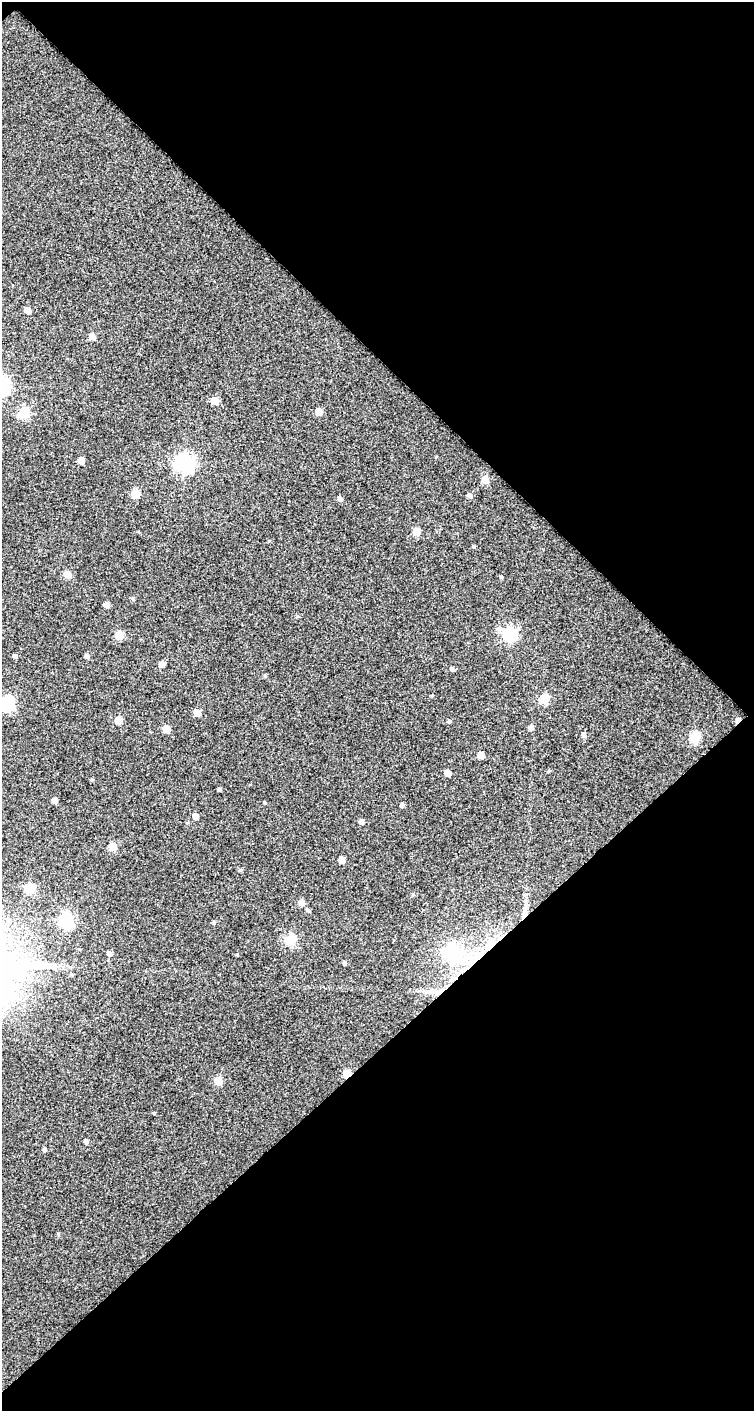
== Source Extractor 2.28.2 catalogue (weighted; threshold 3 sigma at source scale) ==
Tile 2 of 2 x 1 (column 2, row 1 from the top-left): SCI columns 753-1504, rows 45-1453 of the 1504 x 1501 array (HDU 1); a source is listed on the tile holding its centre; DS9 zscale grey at full resolution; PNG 756 x 1413 px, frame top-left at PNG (2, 2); no overlay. Shown black and unused: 51% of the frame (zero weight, under 2 of 3 exposures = <1% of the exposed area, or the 3 px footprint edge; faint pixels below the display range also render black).
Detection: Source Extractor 2.28.2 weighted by HDU 2 'WHT'; one run over the whole footprint, this tile lists its part. Background 0.207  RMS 0.086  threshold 0.387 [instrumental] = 3 sigma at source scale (4.5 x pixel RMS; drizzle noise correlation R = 1.50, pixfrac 1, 0.0396/0.0396 arcsec/px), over >= 5 px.
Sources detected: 62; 1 cosmic-ray / hot-pixel residue — not listed; the other 61 listed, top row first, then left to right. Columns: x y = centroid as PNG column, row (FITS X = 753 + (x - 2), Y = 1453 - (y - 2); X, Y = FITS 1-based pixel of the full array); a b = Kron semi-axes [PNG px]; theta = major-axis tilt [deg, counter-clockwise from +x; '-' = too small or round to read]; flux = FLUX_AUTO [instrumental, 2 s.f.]
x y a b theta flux
27 310 5 5 - 73
92 337 6 5 - 63
215 401 6 5 - 110
319 411 5 5 - 130
24 413 6 5 - 520
81 460 5 5 - 79
185 463 7 7 - 3100
485 480 6 5 - 120
135 494 6 5 - 220
469 495 6 5 - 22
340 499 5 5 - 27
416 531 5 5 - 140
474 547 5 4 - 8.4
67 575 5 5 - 130
501 577 5 3 - 7
133 598 5 4 - 11
106 605 5 4 - 50
499 629 7 7 - 32
509 634 6 6 - 1300
119 635 5 5 - 190
14 656 5 5 - 19
87 656 5 5 - 25
161 664 5 5 - 62
452 668 5 5 - 16
265 676 5 4 - 9.1
544 699 6 5 - 340
7 704 8 7 - 1000
197 713 5 5 - 120
118 720 5 5 - 120
449 721 5 4 - 12
531 727 5 5 - 24
166 729 5 5 - 100
584 734 6 5 - 20
695 737 6 6 - 470
480 755 5 5 - 85
447 773 5 5 - 91
219 789 4 3 - 13
54 800 5 4 - 43
402 805 4 4 - 26
195 816 5 5 - 51
361 822 5 4 - 29
112 846 5 5 - 160
341 860 5 5 - 78
240 870 5 4 - 12
29 888 6 5 - 400
301 903 6 6 - 47
308 910 5 4 - 15
525 912 16 6 79 54
66 920 7 6 - 1400
214 922 5 3 - 9.3
291 940 6 6 - 590
452 952 7 7 - 1900
109 954 5 5 - 31
237 954 5 3 - 7.8
473 960 20 9 54 160
344 963 5 4 - 17
437 992 18 6 3 71
347 1073 5 5 - 190
218 1081 5 5 - 180
86 1141 5 4 - 21
44 1149 4 4 - 14
Overlapping masked pixels (flux is a lower limit): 4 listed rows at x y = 525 912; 473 960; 437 992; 347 1073
Isophote crosses this tile's border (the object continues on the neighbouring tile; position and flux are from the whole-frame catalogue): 1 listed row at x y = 7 704
Unlisted compact peaks at least as high as the median listed source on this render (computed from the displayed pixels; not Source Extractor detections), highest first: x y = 264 802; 297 616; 58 1234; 549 771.